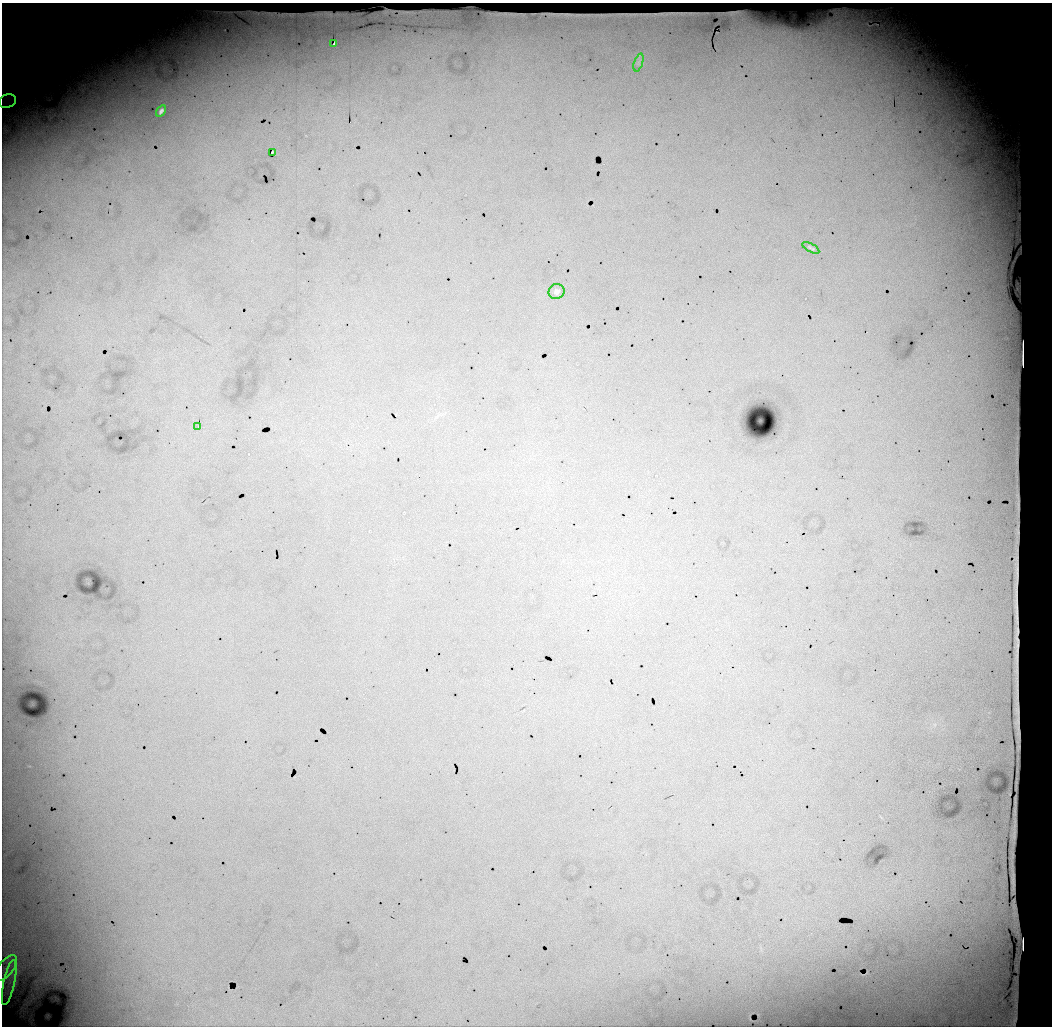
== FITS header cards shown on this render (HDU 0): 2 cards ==
NAXIS1  =                 1050 / length of data axis 1
NAXIS2  =                 1024 / length of data axis 2

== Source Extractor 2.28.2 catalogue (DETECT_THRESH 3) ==
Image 1050 x 1024 px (HDU 0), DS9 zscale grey, 1 PNG px = 1 image px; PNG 1054 x 1028 px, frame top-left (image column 1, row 1024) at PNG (2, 3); each listed source drawn as its Kron ellipse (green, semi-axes under 4 px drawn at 4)
Background 7640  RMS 32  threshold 97.4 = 3 sigma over >= 5 px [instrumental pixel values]
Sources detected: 13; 3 with non-positive FLUX_AUTO (blend fragments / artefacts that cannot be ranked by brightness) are neither listed nor drawn; the other 10 listed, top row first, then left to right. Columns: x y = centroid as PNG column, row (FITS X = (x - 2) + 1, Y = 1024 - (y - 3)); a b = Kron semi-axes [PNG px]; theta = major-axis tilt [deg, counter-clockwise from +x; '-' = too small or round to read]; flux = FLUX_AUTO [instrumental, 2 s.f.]
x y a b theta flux
334 44 3 2 - 3700
638 62 9 4 72 5800
7 101 9 6 21 9700
161 111 6 4 58 8500
273 152 3 2 - 3300
811 248 9 3 -30 3800
556 292 8 7 - 6900
198 427 3 2 - 700
6 968 15 7 51 18000
9 983 23 5 78 28000
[3 non-positive-flux detections neither listed nor drawn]